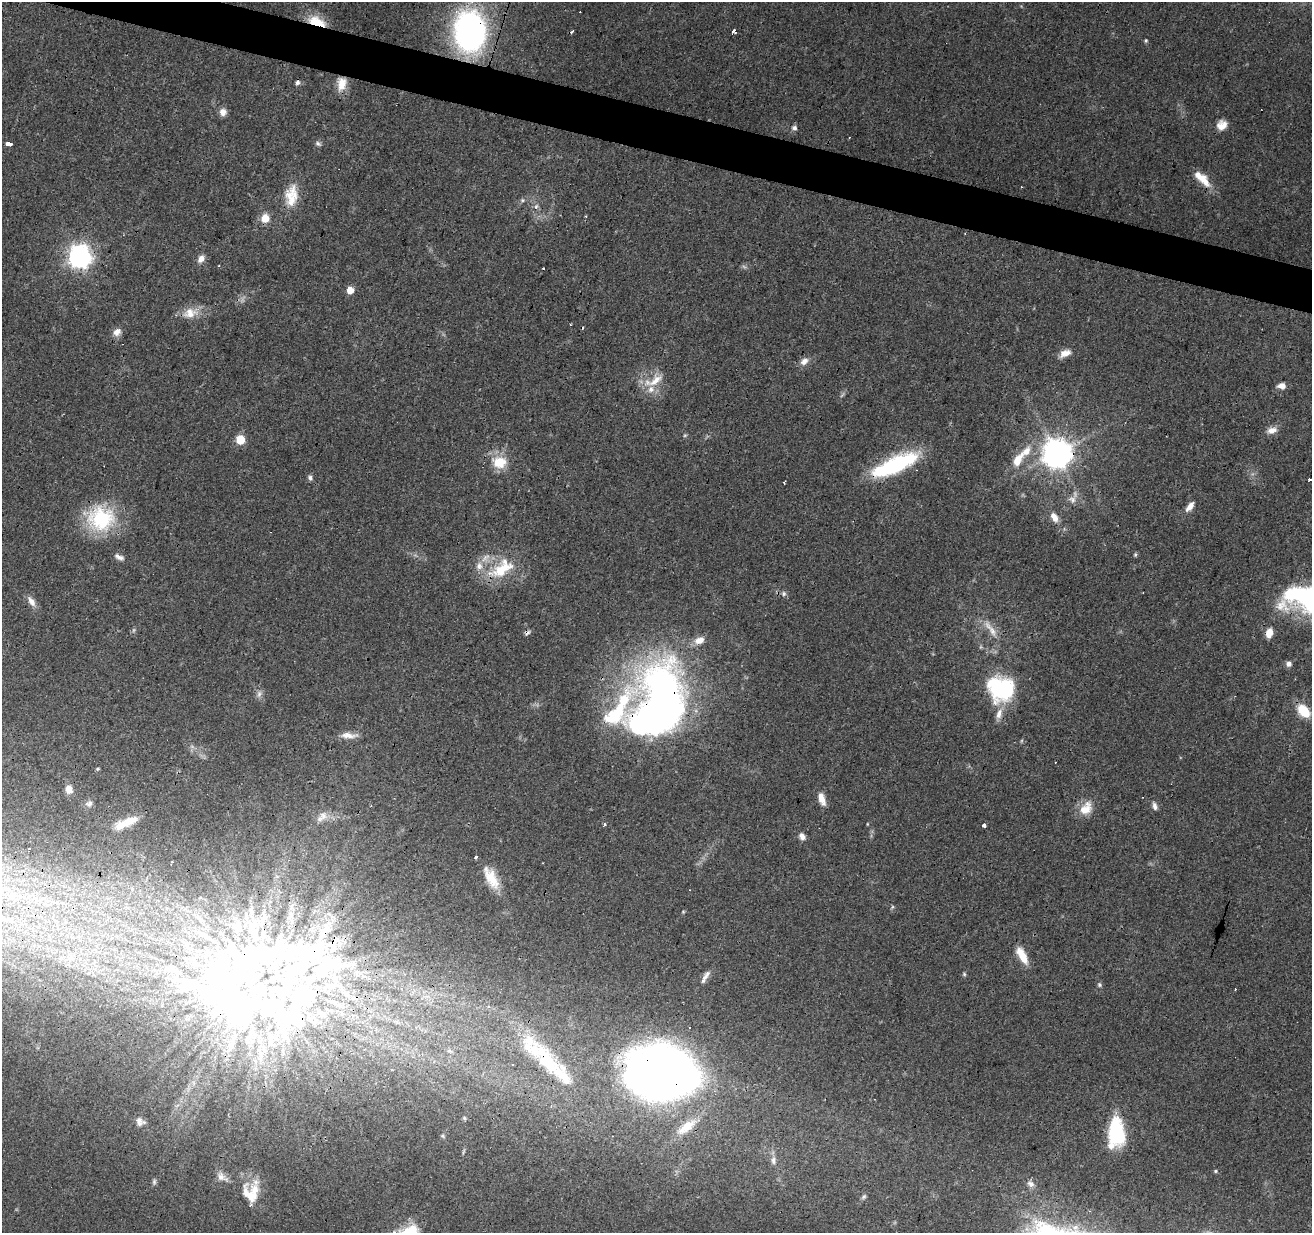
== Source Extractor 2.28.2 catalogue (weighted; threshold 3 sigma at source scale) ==
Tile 11 of 4 x 4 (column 3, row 3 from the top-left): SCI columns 2621-3930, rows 1447-2677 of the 5245 x 5417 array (HDU 1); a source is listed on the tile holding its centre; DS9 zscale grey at full resolution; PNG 1314 x 1235 px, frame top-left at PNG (2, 2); no overlay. Shown black and unused: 3% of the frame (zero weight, under 3 of 4 exposures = <1% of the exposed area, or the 3 px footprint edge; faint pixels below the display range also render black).
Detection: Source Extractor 2.28.2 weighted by HDU 2 'WHT'; one run over the whole footprint, this tile lists its part. Background 0.0451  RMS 0.0046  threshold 0.0206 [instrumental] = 3 sigma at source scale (4.5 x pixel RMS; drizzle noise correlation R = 1.50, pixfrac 1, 0.0396/0.0396 arcsec/px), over >= 5 px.
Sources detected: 150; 2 too faint to see at this stretch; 10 inside a brighter object's white glare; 13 cosmic-ray / hot-pixel residue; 1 long thin detection or spike segment (spike, bleed or trail) — not listed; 25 inside a brighter listed object's ellipse — not listed separately; the other 99 listed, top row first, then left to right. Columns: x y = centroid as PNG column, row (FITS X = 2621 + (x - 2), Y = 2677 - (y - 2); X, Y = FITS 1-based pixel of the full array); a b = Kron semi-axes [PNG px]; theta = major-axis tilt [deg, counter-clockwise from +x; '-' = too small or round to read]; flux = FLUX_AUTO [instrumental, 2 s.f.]
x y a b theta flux
317 21 23 10 -19 10
470 31 29 22 -80 160
733 31 4 3 - 9.8
1146 40 5 4 - 0.64
297 82 6 6 - 1.2
341 84 18 12 81 6.5
223 112 9 8 - 2.8
1222 125 13 11 38 4.4
794 128 7 6 - 1.4
9 144 4 3 - 360
318 144 9 5 -10 1.1
1202 178 25 10 -44 8
522 200 7 5 20 1.1
291 201 45 15 71 11
536 206 7 6 - 1.4
586 216 3 3 - 0.55
265 218 8 8 - 6.7
79 256 8 8 - 310
201 259 10 7 56 2.9
350 290 5 5 - 5.6
190 313 22 14 14 7.5
117 332 11 9 37 2.8
1065 353 15 8 25 3.8
804 361 12 9 37 3
656 380 27 11 35 8.5
1282 386 9 6 -3 3.2
1272 430 14 8 14 3.6
685 435 6 4 43 0.58
240 440 5 5 - 17
1057 453 9 9 - 760
1018 460 21 10 57 8.6
499 462 19 15 -15 11
895 465 46 14 24 53
310 478 7 6 - 1.3
1310 479 3 3 - 5.2
784 482 3 2 - 0.42
1073 500 12 9 -85 3
1190 507 14 7 52 3.3
1054 517 13 8 -56 3.8
101 519 37 32 -9 34
1135 554 6 4 71 0.67
119 557 12 6 -23 2.1
485 558 16 8 46 4
502 570 34 16 29 19
784 594 7 7 - 1.4
1291 594 24 17 36 20
31 602 18 6 -56 3.1
992 631 19 9 -68 5.2
1269 633 10 7 77 4.7
1289 664 6 6 - 2
1000 688 24 21 -33 50
259 694 11 6 75 1.8
662 708 76 37 80 250
618 709 149 33 51 77
1303 711 19 12 -47 9.4
999 714 15 8 73 3.8
349 735 23 7 -2 4.2
98 769 5 4 - 0.55
69 789 8 6 -75 4.8
822 799 16 7 -72 4.4
89 803 9 8 - 1.8
1155 806 11 6 -76 2
1086 808 20 14 52 7.5
323 815 12 10 -55 3.8
127 822 29 8 23 9.2
604 824 4 3 - 0.77
867 824 5 3 - 0.35
984 825 4 3 - 12
802 836 8 6 -53 2.4
29 848 3 3 - 2.2
491 878 28 12 -62 10
892 907 6 4 72 0.63
683 912 5 3 - 0.48
291 915 13 6 86 2.6
252 928 30 15 65 16
207 937 18 6 -29 3
1022 955 21 8 -61 8.3
296 972 103 33 49 92
964 974 6 4 -90 0.65
1100 985 6 5 - 0.92
332 986 24 9 5 6.9
345 993 17 5 -26 3
235 1002 102 51 -19 180
488 1006 4 3 - 1.4
450 1051 8 5 -24 1.1
545 1058 56 24 -56 33
661 1073 58 41 -6 550
464 1118 6 4 -88 0.53
139 1121 11 8 -74 2.4
686 1127 34 12 36 11
1116 1132 28 15 90 34
443 1136 6 4 -45 0.56
773 1160 11 7 -87 2.4
1216 1171 5 4 - 0.61
221 1177 15 10 -35 3.5
154 1182 8 5 81 1
1030 1183 9 8 - 2.4
254 1191 32 12 86 10
864 1196 8 5 44 1
Overlapping masked pixels (flux is a lower limit): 13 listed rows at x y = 317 21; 470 31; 1057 453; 895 465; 101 519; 662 708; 618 709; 296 972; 235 1002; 545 1058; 661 1073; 686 1127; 1116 1132
Isophote crosses this tile's border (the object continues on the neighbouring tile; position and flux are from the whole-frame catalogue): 1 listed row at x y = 1310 479